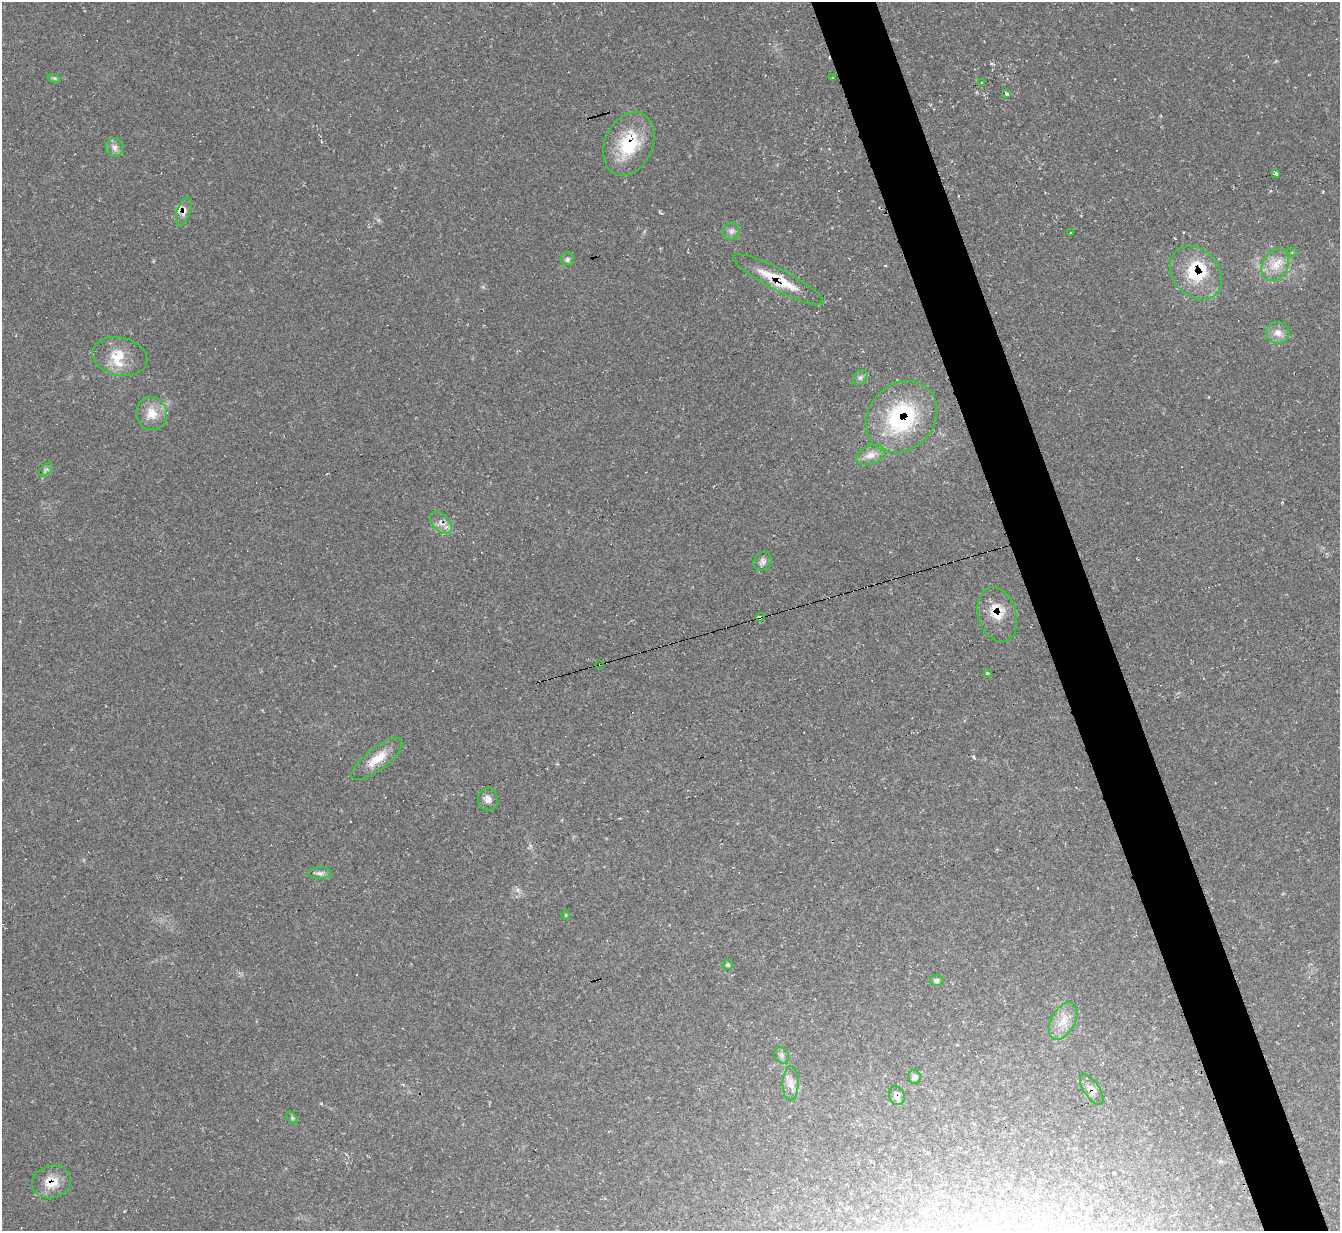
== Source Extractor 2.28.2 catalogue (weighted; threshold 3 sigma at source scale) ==
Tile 6 of 4 x 4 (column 2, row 2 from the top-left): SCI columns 1346-2683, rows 2738-3966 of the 5358 x 5342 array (HDU 1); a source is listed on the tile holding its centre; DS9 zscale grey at full resolution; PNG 1342 x 1233 px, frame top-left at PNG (2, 2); each listed source drawn as its Kron ellipse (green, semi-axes under 4 px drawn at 4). Shown black and unused: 5% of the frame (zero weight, under 2 of 3 exposures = <1% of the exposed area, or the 3 px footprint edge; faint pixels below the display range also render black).
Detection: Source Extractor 2.28.2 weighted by HDU 2 'WHT'; one run over the whole footprint, this tile lists its part. Background 0.0474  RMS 0.0067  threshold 0.0302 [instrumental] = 3 sigma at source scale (4.5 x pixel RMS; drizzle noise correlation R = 1.50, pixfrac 1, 0.05/0.05 arcsec/px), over >= 5 px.
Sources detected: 49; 5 cosmic-ray / hot-pixel residue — neither listed nor drawn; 2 inside a brighter listed object's ellipse — not listed separately; the other 42 listed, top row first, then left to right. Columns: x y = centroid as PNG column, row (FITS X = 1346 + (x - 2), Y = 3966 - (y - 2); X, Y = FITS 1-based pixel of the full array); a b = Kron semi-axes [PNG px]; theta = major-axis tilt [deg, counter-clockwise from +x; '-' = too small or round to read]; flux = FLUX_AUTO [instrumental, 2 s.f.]
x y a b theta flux
54 78 7 4 -17 1
833 78 3 3 - 1.8
981 82 3 2 - 1.1
1007 94 3 3 - 2.7
629 144 33 24 66 34
115 148 9 8 - 3.4
1276 173 3 3 - 20
184 211 15 6 71 4.8
731 231 8 8 - 2.5
1071 233 3 3 - 4.6
1292 252 5 4 - 0.88
567 259 7 6 - 1.9
1275 265 17 12 60 10
1196 273 29 23 -49 34
778 280 51 11 -28 24
1278 333 12 11 - 5.5
120 356 28 19 -12 16
860 377 8 6 48 1.9
151 413 16 15 - 11
901 417 39 32 47 72
871 455 15 9 21 6.1
46 470 8 5 44 1.6
441 523 13 8 -48 5
763 561 10 8 53 2.6
997 615 28 19 -74 15
760 617 4 3 - 27
600 664 3 2 - 0.7
988 674 3 3 - 6.3
377 759 31 10 38 12
488 799 11 10 - 3.7
320 873 12 5 0 2.2
566 915 5 3 - 0.61
728 965 5 5 - 1.4
937 980 7 5 -11 1.5
1063 1021 20 12 61 9.5
782 1055 8 7 - 2
914 1077 7 6 - 2.3
791 1083 17 8 89 5.2
1092 1089 17 8 -56 3.9
897 1096 9 7 -72 3.4
292 1118 7 4 -45 1
52 1182 20 16 15 12
Overlapping masked pixels (flux is a lower limit): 12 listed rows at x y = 629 144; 184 211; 1196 273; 778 280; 901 417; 441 523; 997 615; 760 617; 600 664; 1092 1089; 897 1096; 52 1182